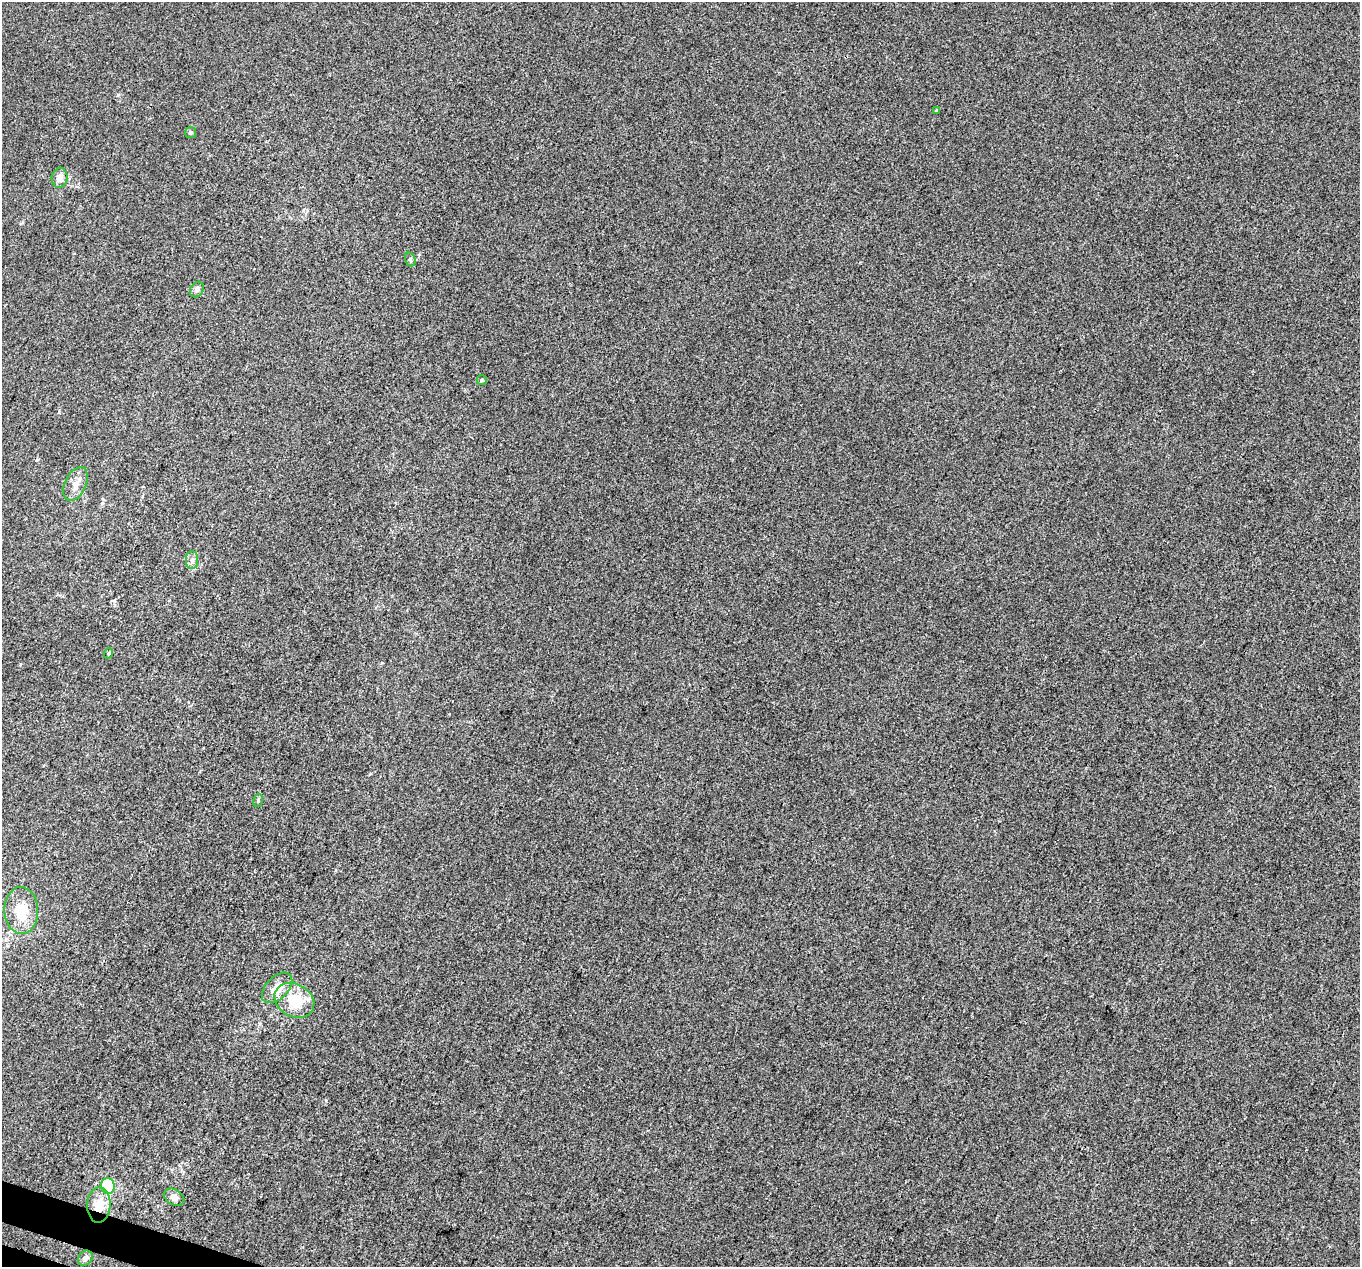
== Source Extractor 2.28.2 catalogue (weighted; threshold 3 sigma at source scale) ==
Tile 7 of 4 x 4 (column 3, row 2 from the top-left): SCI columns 2737-4094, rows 2798-4062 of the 5481 x 5658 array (HDU 1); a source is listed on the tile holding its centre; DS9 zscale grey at full resolution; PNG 1362 x 1269 px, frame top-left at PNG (2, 2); each listed source drawn as its Kron ellipse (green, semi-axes under 4 px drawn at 4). Shown black and unused: <1% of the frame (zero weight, under 3 of 4 exposures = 5% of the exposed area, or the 3 px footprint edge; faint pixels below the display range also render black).
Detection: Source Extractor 2.28.2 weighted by HDU 2 'WHT'; one run over the whole footprint, this tile lists its part. Background 0.00107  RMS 0.0047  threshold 0.0212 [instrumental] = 3 sigma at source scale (4.5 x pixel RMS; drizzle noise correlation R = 1.50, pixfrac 1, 0.0396/0.0396 arcsec/px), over >= 5 px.
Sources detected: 17; all 17 listed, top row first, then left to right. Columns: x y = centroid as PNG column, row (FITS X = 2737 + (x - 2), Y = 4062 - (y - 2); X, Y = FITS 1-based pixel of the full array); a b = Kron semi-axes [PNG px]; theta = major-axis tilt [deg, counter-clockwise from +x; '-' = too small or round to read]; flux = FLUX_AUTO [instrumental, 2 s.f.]
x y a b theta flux
936 111 4 3 - 0.45
190 133 5 5 - 0.77
60 178 10 8 83 3.4
410 259 7 5 -72 0.94
197 290 8 6 59 1.7
482 380 5 5 - 0.67
76 484 18 10 65 4.7
192 560 9 6 -89 1.7
109 653 5 3 - 0.46
258 800 6 5 - 0.77
21 911 23 17 -88 15
277 988 18 11 45 6.3
294 1000 21 16 -28 14
108 1186 8 7 - 16
174 1197 11 7 -33 2.4
99 1205 17 11 88 8.7
85 1258 8 6 48 1.5
Overlapping masked pixels (flux is a lower limit): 1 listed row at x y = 99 1205
Unlisted compact peaks at least as high as the median listed source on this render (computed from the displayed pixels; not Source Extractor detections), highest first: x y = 37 460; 326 1100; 59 412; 20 664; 118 95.